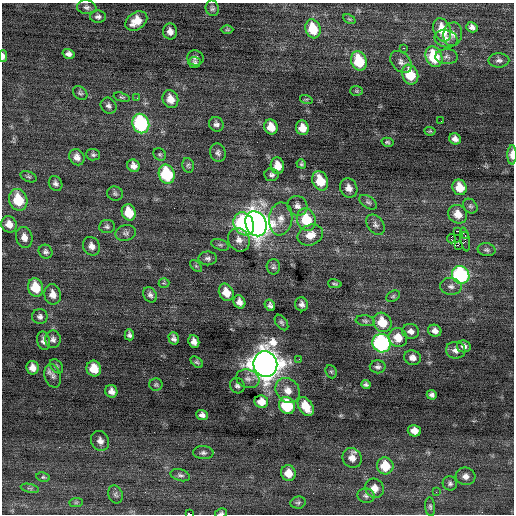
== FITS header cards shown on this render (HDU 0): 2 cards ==
NAXIS1  =                  512 / Axis length
NAXIS2  =                  512 / Axis length

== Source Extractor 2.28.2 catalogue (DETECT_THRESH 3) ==
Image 512 x 512 px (HDU 0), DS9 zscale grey, 1 PNG px = 1 image px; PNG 516 x 516 px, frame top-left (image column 1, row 512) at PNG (2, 3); each listed source drawn as its Kron ellipse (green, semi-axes under 4 px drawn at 4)
Background 0.00323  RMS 0.83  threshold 2.5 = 3 sigma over >= 5 px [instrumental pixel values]
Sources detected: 152; all 152 listed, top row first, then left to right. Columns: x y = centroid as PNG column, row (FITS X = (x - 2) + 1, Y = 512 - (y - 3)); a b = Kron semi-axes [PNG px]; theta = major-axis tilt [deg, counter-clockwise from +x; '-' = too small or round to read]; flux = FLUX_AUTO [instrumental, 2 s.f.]
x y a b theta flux
87 7 10 7 -7 190
212 8 8 6 -75 140
98 17 8 6 -2 190
349 19 6 4 -25 74
136 21 12 8 34 900
472 27 6 5 - 210
313 29 9 7 -72 1500
227 30 6 4 0 76
442 30 12 8 -69 1500
170 31 8 7 - 320
453 34 12 9 79 330
446 39 11 8 -13 390
404 48 3 2 - 110
68 54 6 5 - 220
3 56 6 3 88 200
434 57 10 8 -66 2400
446 57 11 7 -2 250
195 58 8 7 - 180
499 60 10 7 1 210
359 61 10 7 -71 2200
195 62 6 5 - 130
401 62 12 9 -48 320
410 75 10 8 -69 1700
357 91 6 5 - 82
80 93 8 6 -40 130
122 97 8 4 -15 89
137 98 3 3 - 31
170 99 9 7 -66 560
306 99 6 4 -17 75
109 106 8 7 - 190
441 121 3 2 - 47
141 124 10 8 -69 6800
216 124 7 7 - 190
271 127 7 6 - 690
302 128 7 6 - 600
430 131 6 4 -5 67
455 139 6 5 - 260
387 142 6 4 -14 98
218 153 9 7 -73 190
160 154 7 5 -43 99
93 155 7 6 - 120
512 155 9 4 89 450
77 157 8 7 - 330
301 164 5 4 - 90
188 165 7 5 -76 120
133 166 6 6 - 310
277 166 8 6 -81 580
167 174 10 8 -72 3800
271 175 7 6 - 170
28 177 8 5 -22 110
320 181 10 7 -67 1400
56 183 8 6 -59 180
460 187 8 7 - 920
349 188 10 8 -64 390
115 194 8 7 - 120
18 200 11 9 -72 1900
368 202 10 5 -35 140
297 206 10 9 - 310
470 206 8 6 -48 130
129 212 8 7 - 1300
458 214 10 9 - 640
281 219 16 11 82 710
306 220 11 9 -70 2100
9 224 8 7 - 470
244 224 12 10 -62 5100
256 224 13 10 -67 62000
375 225 11 8 -54 220
107 226 8 6 7 140
458 231 2 2 - 3000
126 233 10 7 13 200
310 235 13 10 24 660
465 235 3 2 - 460
24 237 10 8 -75 400
451 239 4 3 - 210
465 239 12 4 -80 97
239 240 12 10 -61 410
220 245 9 5 -20 120
458 245 3 2 - 1000
91 246 10 8 -60 320
487 250 9 6 -10 150
45 252 7 6 - 150
208 258 9 7 -2 180
196 266 7 4 -44 82
273 267 8 6 -88 140
461 275 9 8 - 7400
164 283 5 5 - 83
335 284 7 3 -13 86
451 286 11 8 -8 260
35 288 9 7 -72 1400
226 292 9 7 -65 730
53 294 10 8 -78 430
150 295 8 6 -55 180
393 296 7 5 30 91
239 302 7 5 -62 310
302 304 7 6 - 220
270 305 6 5 - 160
40 317 7 7 - 190
365 321 9 5 -6 140
281 322 9 5 -54 130
382 322 10 9 - 1200
411 331 8 7 - 250
435 331 7 6 - 270
129 335 5 4 - 150
174 338 6 5 - 170
398 338 9 9 - 780
53 339 9 8 - 200
44 341 9 6 -75 250
194 342 7 5 -68 290
382 343 9 9 - 11000
464 346 7 6 - 230
456 350 10 8 -10 310
412 358 8 7 - 320
299 359 2 2 - 34
197 362 7 4 -38 100
265 364 13 12 - 96000
56 366 8 5 -50 120
378 367 8 6 1 160
32 368 7 6 - 380
94 369 8 7 - 840
331 372 7 5 -67 88
53 376 12 8 -73 240
248 379 12 9 -17 340
156 385 7 6 - 100
366 385 4 4 - 120
237 386 8 7 - 180
288 390 13 11 -48 580
111 391 6 6 - 280
432 395 5 4 - 160
261 402 7 6 - 570
287 405 9 7 -62 3300
306 406 10 6 -56 1000
202 415 6 5 - 220
414 431 6 6 - 460
100 441 10 8 -63 310
203 453 10 6 -2 180
352 458 10 9 - 440
385 466 8 8 - 1400
288 473 8 7 - 660
180 475 10 5 -15 160
466 476 10 8 -7 320
43 477 7 4 -9 89
450 483 7 7 - 140
30 488 9 3 -13 100
375 488 10 9 - 450
436 492 3 3 - 47
115 494 9 7 -69 160
366 496 8 7 - 190
76 502 7 4 1 98
298 502 7 6 - 120
430 507 9 5 -84 110
221 513 6 4 9 110
190 514 4 2 - 1900
At the frame edge (FLAGS 8, measured only in part): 4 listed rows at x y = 3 56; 512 155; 221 513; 190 514